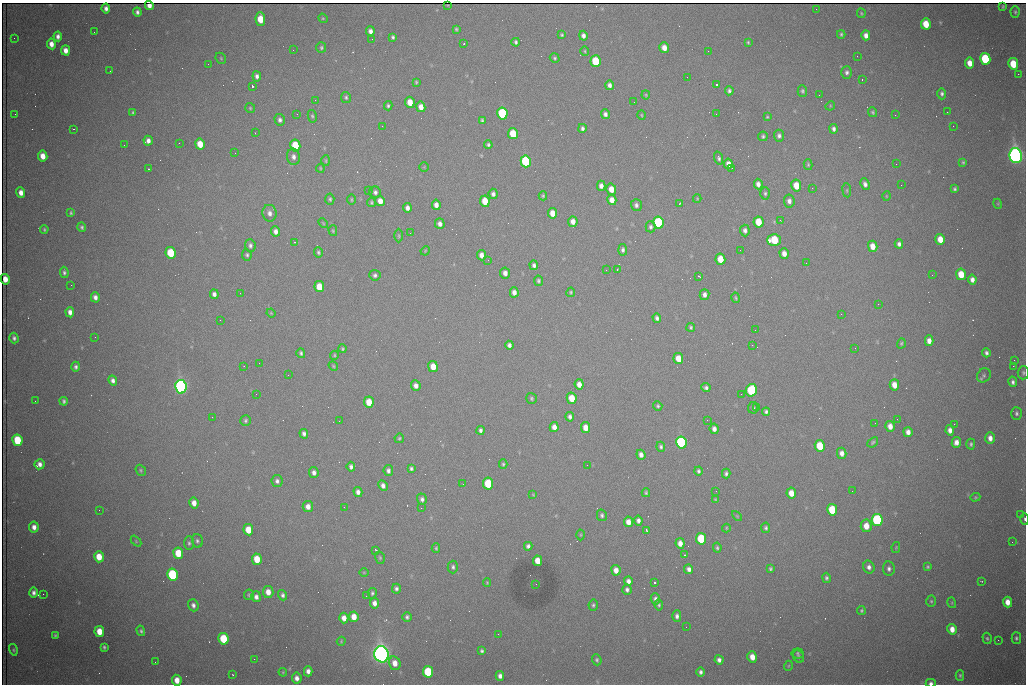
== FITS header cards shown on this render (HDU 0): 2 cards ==
NAXIS1  =                 1024 /fastest changing axis
NAXIS2  =                  682 /next to fastest changing axis

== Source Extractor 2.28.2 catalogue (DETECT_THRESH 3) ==
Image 1024 x 682 px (HDU 0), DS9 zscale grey, 1 PNG px = 1 image px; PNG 1028 x 686 px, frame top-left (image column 1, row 682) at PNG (2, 3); each listed source drawn as its Kron ellipse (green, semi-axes under 4 px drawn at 4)
Background 2160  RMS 28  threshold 83.8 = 3 sigma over >= 5 px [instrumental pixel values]
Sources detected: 400; all 400 listed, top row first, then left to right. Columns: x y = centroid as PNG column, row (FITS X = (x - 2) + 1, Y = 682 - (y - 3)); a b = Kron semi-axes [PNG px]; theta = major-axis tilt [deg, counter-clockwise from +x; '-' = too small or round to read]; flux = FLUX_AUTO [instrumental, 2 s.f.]
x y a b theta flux
448 5 3 2 - 1.1e+03
149 6 4 4 - 1.1e+04
1003 7 3 2 - 2.2e+03
106 8 5 4 - 7.5e+03
816 9 2 2 - 8.5e+02
137 12 4 4 - 5.6e+03
1015 12 6 4 -87 3.1e+03
861 13 5 3 - 2.3e+03
323 18 5 4 - 2.0e+03
260 19 6 5 - 4.0e+04
926 24 6 5 - 4.2e+04
456 29 4 3 - 2.7e+03
370 31 5 4 - 8.2e+03
94 32 2 2 - 1.1e+03
841 34 4 3 - 3.1e+03
562 35 4 3 - 2.8e+03
866 35 5 4 - 1.1e+04
58 36 5 4 - 7.9e+03
583 36 5 4 - 7.6e+03
393 37 4 3 - 3.7e+03
14 38 2 2 - 1.3e+03
372 39 2 2 - 1.0e+03
516 42 4 3 - 4.1e+03
748 42 4 3 - 2.3e+03
51 44 5 4 - 1.3e+04
464 44 3 2 - 1.2e+03
321 48 5 5 - 3.3e+03
664 48 5 4 - 1.7e+04
66 50 5 4 - 1.4e+04
293 50 2 2 - 8.5e+02
585 51 4 4 - 2.2e+03
708 51 2 2 - 8.7e+02
857 56 2 2 - 2.2e+03
221 58 6 5 - 2.3e+03
555 58 5 4 - 3.2e+03
985 59 6 5 - 1.3e+05
596 61 6 5 - 9.5e+04
970 63 5 4 - 2.0e+04
208 64 2 2 - 3.0e+03
1013 64 6 5 - 5.6e+04
110 71 2 2 - 9.5e+02
847 72 6 5 - 5.5e+03
1018 74 2 2 - 1.5e+04
257 76 5 4 - 6.2e+03
687 77 2 2 - 9.1e+02
862 79 3 2 - 3.8e+03
416 82 4 3 - 2.4e+03
609 85 5 4 - 7.3e+03
716 85 3 3 - 7.2e+03
252 86 3 3 - 9.2e+04
729 91 4 4 - 4.7e+03
802 91 5 5 - 3.3e+03
942 94 6 4 -88 4.5e+03
646 95 4 4 - 2.0e+03
819 95 2 2 - 8.2e+02
346 97 5 5 - 3.4e+03
315 100 2 2 - 1.1e+03
410 102 5 5 - 2.7e+04
634 102 2 2 - 7.6e+02
388 106 5 3 - 3.3e+03
830 106 5 4 - 1.9e+03
421 107 5 4 - 1.5e+04
250 108 5 5 - 2.6e+03
872 112 5 4 - 3.0e+03
947 112 2 2 - 3.0e+03
133 113 4 4 - 3.4e+03
502 113 6 5 - 1.9e+05
15 114 2 2 - 8.9e+02
297 114 3 2 - 2.6e+03
605 114 5 4 - 6.5e+03
716 114 2 2 - 1.0e+03
641 115 5 3 - 1.9e+03
895 115 2 2 - 8.9e+02
312 116 6 4 -79 2.8e+03
767 117 4 4 - 2.3e+03
280 120 6 5 - 6.3e+03
482 120 4 3 - 3.1e+03
382 126 2 2 - 1.7e+03
953 126 2 2 - 8.4e+02
582 128 4 3 - 4.7e+03
74 129 2 2 - 1.2e+03
834 129 5 4 - 6.0e+03
255 133 2 2 - 9.0e+02
513 134 6 5 - 6.0e+04
763 136 5 5 - 3.8e+03
779 136 6 5 - 5.7e+03
148 141 5 4 - 9.3e+03
179 143 2 2 - 4.0e+03
200 144 5 5 - 3.5e+04
124 145 2 2 - 2.0e+03
295 145 6 5 - 7.9e+04
488 145 4 3 - 3.4e+03
235 153 3 2 - 1.4e+03
43 156 5 4 - 1.9e+04
1016 156 8 6 -78 1.3e+06
293 157 8 6 -80 8.8e+03
719 158 6 4 -73 4.5e+03
326 161 5 4 - 2.5e+03
526 161 6 5 - 2.3e+05
963 162 4 3 - 2.6e+03
728 164 5 4 - 1.3e+04
896 164 2 2 - 1.3e+03
808 165 5 4 - 2.5e+03
424 167 5 4 - 1.7e+03
320 168 4 3 - 2.0e+03
732 168 2 2 - 1.1e+03
148 169 3 2 - 2.2e+03
758 184 5 4 - 9.0e+03
865 184 6 4 -65 6.7e+03
901 185 2 2 - 1.4e+03
601 186 5 4 - 9.6e+03
796 186 6 5 - 3.8e+04
812 188 2 2 - 3.2e+03
611 189 5 5 - 2.1e+04
955 189 4 3 - 3.4e+03
368 190 2 2 - 8.3e+03
847 190 7 3 -83 2.5e+03
375 192 6 5 - 5.7e+03
21 193 5 4 - 1.3e+04
765 193 6 5 - 4.0e+03
493 194 5 4 - 7.1e+03
543 196 4 4 - 2.7e+03
886 196 5 3 - 1.6e+03
330 199 5 4 - 3.5e+03
697 199 4 3 - 1.9e+03
351 200 5 2 - 2.0e+03
612 200 5 4 - 1.5e+04
380 201 5 4 - 1.7e+04
485 201 6 5 - 3.6e+04
789 201 6 5 - 8.1e+03
371 202 4 4 - 3.0e+03
680 203 4 2 - 1.6e+03
998 204 5 3 - 1.7e+03
436 205 5 4 - 1.1e+04
636 205 6 5 - 6.1e+03
407 208 5 4 - 8.7e+03
71 213 4 3 - 2.6e+03
269 213 8 7 - 9.9e+03
552 213 5 4 - 2.3e+04
780 220 3 2 - 2.4e+03
573 222 5 4 - 1.4e+04
758 222 5 5 - 4.3e+04
323 223 6 3 -46 1.8e+03
658 223 6 5 - 2.1e+05
440 224 5 5 - 8.6e+03
82 227 5 4 - 3.8e+03
650 227 5 5 - 4.5e+03
44 229 4 3 - 2.6e+03
745 230 6 5 - 6.8e+03
276 231 5 4 - 9.2e+03
333 231 5 4 - 2.5e+03
410 233 2 2 - 8.4e+02
399 236 7 3 -89 2.1e+03
940 239 5 4 - 2.6e+04
774 240 6 6 - 7.9e+04
294 242 2 2 - 1.6e+03
899 244 4 4 - 6.3e+03
250 245 6 5 - 5.2e+03
873 246 5 4 - 2.2e+04
623 250 6 4 -86 5.2e+03
740 250 2 2 - 9.2e+02
425 251 5 4 - 1.8e+03
318 252 5 4 - 3.4e+03
171 253 6 5 - 8.1e+04
784 254 5 4 - 1.4e+04
247 255 5 5 - 3.3e+03
481 255 5 4 - 1.1e+04
720 259 6 5 - 3.8e+04
488 260 3 2 - 2.3e+03
806 263 2 2 - 1.0e+03
534 265 5 4 - 5.7e+03
606 270 2 2 - 1.4e+03
617 270 2 2 - 1.5e+03
64 272 6 4 -82 4.5e+03
505 273 5 5 - 1.0e+04
961 274 6 5 - 3.9e+04
375 275 5 5 - 4.6e+03
932 275 2 2 - 1.2e+03
699 276 3 2 - 1.9e+03
5 279 5 4 - 1.8e+04
972 280 5 4 - 9.5e+03
538 281 5 4 - 3.7e+03
71 285 2 2 - 7.2e+03
319 287 5 5 - 4.3e+04
514 292 5 4 - 9.9e+03
571 292 5 4 - 2.5e+03
240 293 2 2 - 8.6e+02
214 294 5 4 - 7.5e+03
704 295 5 5 - 7.2e+03
95 297 5 4 - 8.4e+03
736 298 5 3 - 2.4e+03
878 304 3 2 - 1.4e+03
70 312 5 4 - 1.1e+04
271 313 4 4 - 1.9e+03
841 314 2 2 - 2.6e+03
657 318 5 4 - 5.6e+03
220 320 2 2 - 8.8e+02
691 327 4 4 - 3.1e+03
755 330 3 2 - 1.4e+03
95 337 2 2 - 9.4e+02
14 338 5 4 - 4.7e+03
929 341 5 4 - 1.3e+04
901 343 5 4 - 2.6e+03
509 345 4 4 - 6.3e+03
752 345 2 2 - 4.5e+03
855 348 2 2 - 7.8e+02
342 349 4 4 - 2.5e+03
301 353 5 3 - 3.5e+03
986 353 4 4 - 5.1e+03
334 355 4 4 - 2.2e+03
678 359 5 4 - 2.9e+04
1014 360 2 2 - 2.2e+03
259 363 2 2 - 1.6e+03
244 366 2 2 - 1.0e+03
333 366 5 4 - 2.2e+03
433 366 5 5 - 2.7e+04
1013 366 2 2 - 1.9e+04
76 367 5 4 - 4.9e+03
1023 373 7 5 87 3.7e+03
288 375 3 2 - 1.6e+03
984 375 7 6 - 4.0e+03
113 381 5 4 - 7.2e+03
1013 382 5 4 - 5.3e+03
579 384 5 4 - 1.3e+04
894 385 5 4 - 2.2e+04
416 386 5 4 - 9.8e+03
181 387 7 5 -80 9.3e+05
706 388 4 4 - 5.2e+03
751 390 6 5 - 1.5e+05
256 394 3 2 - 1.6e+03
741 394 2 2 - 9.1e+02
531 398 5 5 - 3.0e+03
572 398 5 5 - 3.7e+04
35 401 2 2 - 1.5e+03
64 401 4 3 - 3.9e+03
369 402 5 5 - 3.3e+04
658 406 5 4 - 3.1e+03
757 407 3 2 - 1.9e+03
753 408 6 5 - 3.1e+03
766 412 4 4 - 4.3e+03
1016 413 6 5 - 4.2e+03
212 417 2 2 - 7.4e+02
570 417 5 4 - 6.0e+03
897 419 2 2 - 9.5e+02
245 420 5 5 - 3.7e+03
707 420 2 2 - 9.0e+02
339 421 2 2 - 1.3e+03
875 423 3 2 - 1.4e+03
954 424 2 2 - 9.7e+03
890 426 5 4 - 1.5e+04
554 427 5 4 - 1.3e+04
586 428 5 4 - 2.2e+04
714 429 5 4 - 9.3e+03
481 430 4 3 - 5.3e+03
950 430 5 4 - 1.1e+04
908 432 5 4 - 1.1e+04
304 434 5 4 - 6.0e+03
399 438 5 4 - 2.7e+03
990 438 6 4 -87 1.2e+04
17 440 6 5 - 8.0e+04
681 442 6 5 - 4.2e+05
873 442 6 4 40 3.0e+03
956 442 5 4 - 1.1e+04
971 444 5 4 - 3.2e+03
820 446 6 5 - 7.0e+04
661 447 5 4 - 4.3e+03
842 453 5 5 - 1.1e+04
641 455 5 4 - 9.2e+03
39 464 5 5 - 9.3e+03
503 464 5 4 - 2.8e+03
587 465 2 2 - 5.4e+03
351 467 5 4 - 5.9e+03
411 468 4 4 - 4.0e+03
141 470 6 5 - 2.8e+03
388 471 5 4 - 5.9e+03
699 471 4 4 - 4.1e+03
314 473 5 5 - 7.7e+03
726 473 5 4 - 4.3e+03
277 481 6 6 - 6.2e+03
463 484 3 2 - 1.5e+03
488 484 6 5 - 9.6e+04
383 486 5 4 - 8.0e+03
716 491 2 2 - 2.3e+03
852 491 2 2 - 1.5e+03
358 492 5 4 - 8.9e+03
646 493 4 3 - 2.8e+03
791 493 5 5 - 2.5e+04
533 495 4 3 - 1.5e+03
975 497 5 4 - 2.2e+03
422 499 6 5 - 5.9e+03
715 500 4 3 - 1.7e+03
194 503 5 4 - 1.4e+04
308 506 5 5 - 1.3e+04
344 507 2 2 - 4.2e+03
421 508 2 2 - 7.9e+02
99 510 2 2 - 9.0e+02
832 510 6 5 - 8.6e+04
602 515 6 5 - 4.3e+03
1021 515 3 3 - 1.8e+03
737 516 6 3 -45 1.8e+03
1025 519 6 3 -89 3.6e+03
638 520 5 4 - 6.4e+03
877 520 6 5 - 3.2e+05
628 522 5 4 - 1.5e+04
866 526 6 5 - 2.6e+04
34 527 5 4 - 1.1e+04
726 528 4 4 - 1.7e+03
766 528 5 4 - 3.6e+03
248 530 5 5 - 3.4e+04
646 530 3 2 - 3.3e+03
581 535 5 3 - 2.0e+03
701 539 6 5 - 1.0e+05
136 541 6 4 -47 2.0e+03
197 541 6 5 - 4.4e+03
1012 542 2 2 - 8.5e+02
189 543 7 5 90 4.1e+03
680 543 5 4 - 1.4e+04
528 546 4 4 - 5.3e+03
896 547 5 4 - 1.8e+03
436 548 4 4 - 2.7e+03
717 548 5 4 - 3.3e+03
376 550 3 2 - 2.6e+03
178 553 6 5 - 5.0e+04
684 555 3 2 - 2.8e+03
99 557 5 5 - 3.1e+04
380 558 6 5 - 2.9e+03
257 559 6 5 - 4.1e+04
538 561 5 4 - 2.8e+04
453 567 6 5 - 4.6e+03
869 567 6 5 - 7.9e+03
928 567 4 4 - 2.7e+03
689 569 5 4 - 8.2e+03
770 569 3 3 - 3.1e+03
889 569 7 6 - 5.7e+03
616 570 5 4 - 1.4e+04
364 572 4 3 - 1.5e+03
172 575 6 5 - 2.1e+05
826 578 5 4 - 3.9e+03
628 581 5 4 - 8.5e+03
981 581 3 2 - 1.2e+03
487 583 4 3 - 1.7e+03
654 583 3 3 - 1.0e+05
536 584 2 2 - 9.2e+02
396 589 5 4 - 5.2e+03
627 590 5 4 - 5.8e+03
268 592 6 5 - 1.8e+04
34 593 5 4 - 6.6e+03
372 593 5 4 - 3.6e+03
43 594 2 2 - 9.5e+03
249 595 5 5 - 2.8e+03
283 595 5 4 - 5.0e+03
366 596 2 2 - 1.1e+03
256 597 5 5 - 7.9e+03
655 599 6 5 - 6.6e+03
931 601 5 5 - 2.9e+03
1007 602 5 4 - 1.9e+04
374 603 5 4 - 1.0e+04
952 603 5 3 - 2.1e+03
193 605 6 5 - 6.8e+03
593 605 6 4 79 3.4e+03
659 605 5 4 - 3.3e+03
861 611 4 4 - 2.8e+03
677 616 5 4 - 6.4e+03
354 617 5 4 - 2.2e+04
407 617 5 5 - 4.6e+03
344 618 5 4 - 1.4e+04
686 627 2 2 - 9.3e+02
952 629 5 4 - 1.7e+04
99 631 5 5 - 2.9e+04
141 631 5 4 - 3.6e+03
498 634 2 2 - 8.0e+02
55 635 4 3 - 2.6e+03
987 638 6 4 -73 3.0e+03
1016 638 5 5 - 4.0e+03
223 639 6 5 - 8.7e+04
998 640 2 2 - 1.3e+03
341 641 4 4 - 2.0e+03
104 647 4 3 - 2.9e+03
13 650 6 4 -75 2.7e+03
482 651 4 3 - 3.7e+03
798 653 6 5 - 3.3e+03
381 654 8 7 - 1.7e+06
752 657 5 4 - 2.1e+04
798 657 6 5 - 3.5e+03
254 659 2 2 - 5.8e+03
597 660 5 4 - 3.4e+03
719 660 4 4 - 7.4e+03
155 662 2 2 - 8.7e+02
395 663 7 6 - 1.8e+04
788 666 5 3 - 1.8e+03
308 671 5 4 - 9.2e+03
283 672 4 4 - 2.1e+03
428 672 6 5 - 1.2e+05
701 672 4 3 - 5.2e+03
233 675 2 2 - 1.6e+03
960 675 5 4 - 2.8e+03
500 676 5 4 - 8.0e+03
297 678 5 5 - 1.0e+04
177 680 5 4 - 2.0e+04
931 683 5 3 - 6.0e+03
At the frame edge (FLAGS 8, measured only in part): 5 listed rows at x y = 149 6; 1023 373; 1025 519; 177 680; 931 683

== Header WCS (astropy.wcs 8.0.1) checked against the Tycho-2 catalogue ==
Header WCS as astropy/WCSLIB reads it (CRVAL/CRPIX/CD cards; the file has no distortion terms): RA---TAN/DEC--TAN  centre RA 06:56:09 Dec +31:26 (104.04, +31.43 deg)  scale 1.44 arcsec/px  FOV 24.5' x 16.3'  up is -93 deg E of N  parity flipped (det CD > 0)
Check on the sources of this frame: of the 60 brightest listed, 10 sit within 2.2 arcsec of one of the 16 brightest Tycho-2 stars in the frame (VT <= 13.07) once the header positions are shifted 0.88 arcsec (0.36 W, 0.80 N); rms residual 1.25 arcsec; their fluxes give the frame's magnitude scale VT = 24.85 - 2.5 log10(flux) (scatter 0.18 mag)
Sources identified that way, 10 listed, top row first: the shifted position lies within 2.2 arcsec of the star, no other Tycho-2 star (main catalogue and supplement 1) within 4.4 arcsec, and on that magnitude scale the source's flux lands within +1.5 / -3 mag of the star's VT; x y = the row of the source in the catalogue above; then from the Tycho-2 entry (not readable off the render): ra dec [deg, ICRS J2000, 3 dp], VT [Tycho-2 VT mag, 2 dp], TYC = Tycho-2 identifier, HIP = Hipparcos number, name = IAU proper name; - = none
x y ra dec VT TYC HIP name
596 61 103.904 +31.460 12.65 2437-721-1 - -
526 161 103.952 +31.434 11.53 2437-424-1 - -
658 223 103.978 +31.488 11.51 2437-421-1 - -
774 240 103.984 +31.534 11.82 2437-428-1 - -
171 253 104.002 +31.294 13.07 2437-1012-1 - -
181 387 104.065 +31.301 9.89 2437-425-1 - -
751 390 104.055 +31.528 12.03 2437-1294-1 - -
681 442 104.081 +31.501 10.83 2437-37-1 - -
381 654 104.185 +31.385 8.52 2437-370-1 33393 -
428 672 104.192 +31.404 11.68 2437-91-1 - -